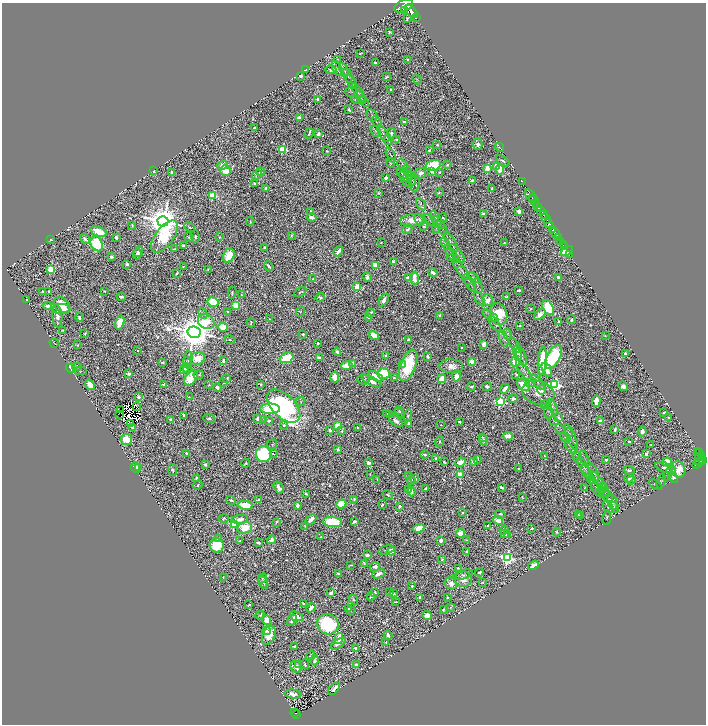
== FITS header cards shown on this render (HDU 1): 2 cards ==
NAXIS1  =                 1408
NAXIS2  =                 1444

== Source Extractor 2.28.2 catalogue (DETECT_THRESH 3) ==
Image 1408 x 1444 px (HDU 1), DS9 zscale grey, zoomed out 1/2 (1 PNG px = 2 x 2 image px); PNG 708 x 726 px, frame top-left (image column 1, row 1443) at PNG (2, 3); each listed source drawn as its Kron ellipse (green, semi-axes under 4 px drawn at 4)
Background 0.899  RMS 0.012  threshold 0.035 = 3 sigma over >= 5 px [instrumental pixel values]
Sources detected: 1187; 121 cannot appear on this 1/2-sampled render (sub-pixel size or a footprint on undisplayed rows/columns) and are neither listed nor drawn; of the other 1066, the 500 brightest by FLUX_AUTO listed and drawn (566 fainter detections omitted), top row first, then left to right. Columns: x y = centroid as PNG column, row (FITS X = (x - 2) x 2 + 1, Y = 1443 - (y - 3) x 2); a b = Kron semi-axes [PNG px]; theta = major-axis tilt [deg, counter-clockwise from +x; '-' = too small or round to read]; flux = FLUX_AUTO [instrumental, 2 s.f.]
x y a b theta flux
404 6 10 5 25 7800
404 10 2 2 - 320
411 11 8 4 -43 3600
416 18 2 1 - 91
407 19 4 2 - 4.1
390 32 3 2 - 2.9
360 54 3 2 - 2.2
337 59 4 3 - 2.4
408 60 3 2 - 5.6
375 63 3 2 - 5.1
337 69 8 3 -62 3.3
306 70 3 2 - 13
331 70 5 4 - 6.8
344 70 7 2 -58 2.9
348 75 7 3 -68 3.6
301 76 3 3 - 11
387 77 4 2 - 4.4
417 79 5 3 - 2.5
352 82 8 3 -63 3.8
391 89 3 2 - 3.1
352 92 6 5 - 3.9
358 93 10 4 -57 6.2
361 97 7 2 -61 2.9
318 99 2 2 - 13
356 99 5 4 - 3.1
364 101 6 2 -52 2.6
349 109 4 2 - 7.5
372 115 7 5 -62 3.8
299 117 3 3 - 9.3
376 122 6 2 -56 2.5
404 122 4 3 - 5.1
254 128 3 2 - 3.3
376 131 6 2 -55 3.1
309 133 5 2 - 5.5
391 133 5 3 - 6.9
318 134 4 3 - 7.8
383 134 9 3 -59 5
397 139 2 2 - 2.8
387 140 5 2 - 2.4
478 144 6 5 - 9
437 145 4 2 - 2.9
500 147 4 2 - 2.3
283 149 4 3 - 180
429 150 3 2 - 2.4
327 151 2 2 - 2.5
391 155 8 2 -66 3.1
503 161 7 3 -34 6.6
390 163 5 4 - 3.2
402 164 6 3 -46 3
223 165 5 4 - 28
433 165 8 5 19 140
447 165 4 3 - 3.1
497 166 3 3 - 93
487 168 4 3 - 32
500 169 5 4 - 48
225 170 5 5 - 66
154 171 4 3 - 6.4
407 171 6 3 -64 2.9
432 171 4 3 - 9.7
260 172 5 3 - 6.3
439 172 4 3 - 2.9
172 173 3 2 - 15
402 173 6 3 -49 2.6
420 173 5 5 - 11
257 175 5 3 - 2.5
408 176 6 4 81 12
386 178 3 2 - 11
405 179 8 4 -65 6.3
411 179 7 2 -67 3.4
472 180 4 2 - 3.9
522 182 2 1 - 22
254 183 3 2 - 2.9
415 183 9 4 85 4.4
266 188 3 2 - 12
492 189 3 3 - 7.8
439 192 2 2 - 2.8
378 193 3 2 - 2.6
530 195 6 2 -60 1400
213 196 3 3 - 180
532 198 2 1 - 470
534 201 6 2 -58 1600
421 204 6 3 -60 3.2
538 206 3 1 - 140
541 210 3 1 - 430
519 211 3 3 - 15
311 212 4 3 - 9
483 214 3 2 - 21
544 215 4 2 - 480
311 217 5 3 - 14
436 218 8 3 -53 4.5
442 218 5 3 - 4.6
419 219 6 3 -63 4.2
546 219 5 2 - 520
413 220 12 6 7 28
163 221 5 5 - 8300
250 221 5 2 - 2.4
431 221 8 4 -42 4.6
438 223 8 3 -46 3.6
549 224 5 2 - 2600
132 225 3 2 - 2.7
190 227 6 4 -32 3.7
424 227 4 3 - 3.8
436 228 5 3 - 2.4
407 229 5 3 - 5.8
442 229 6 3 -72 3
553 229 2 1 - 540
99 232 9 4 -20 65
555 233 6 2 -48 1600
291 235 3 2 - 4
164 236 19 9 52 220
189 237 5 3 - 3.8
195 237 6 3 -86 6.2
220 237 3 3 - 2.6
558 237 3 1 - 290
116 238 4 2 - 12
50 239 3 2 - 4.2
85 239 5 3 - 11
561 241 2 1 - 190
451 242 11 3 -57 5.2
381 243 2 2 - 2.8
445 243 6 3 -54 3.2
504 243 2 2 - 2.7
97 244 8 5 -61 270
183 245 4 2 - 3.3
563 245 2 1 - 65
565 247 2 1 - 40
265 248 4 3 - 5.3
174 249 3 2 - 2.7
338 251 5 3 - 16
567 251 6 4 33 90
138 252 6 4 51 7
457 253 11 3 -54 6
137 254 5 4 - 10
452 254 10 3 -50 4.2
569 254 2 1 - 20
229 256 7 5 64 67
112 257 3 3 - 6.4
450 257 3 2 - 4.5
393 261 4 3 - 3.7
127 264 2 2 - 24
375 265 3 3 - 43
183 266 3 2 - 2.6
269 266 5 2 - 8.2
50 269 3 3 - 130
208 269 4 3 - 2.5
460 269 12 4 -54 7.4
176 273 3 2 - 4.6
433 273 5 3 - 13
463 273 8 3 -51 4.7
367 277 5 4 - 8.7
473 277 7 2 -39 3.3
558 277 3 3 - 4.4
408 278 4 3 - 14
414 278 7 3 -90 25
313 279 3 2 - 2.6
467 279 5 4 - 2.6
471 284 8 2 -59 2.9
478 286 8 3 -77 3.4
357 287 3 3 - 110
519 290 4 2 - 4.6
42 291 3 3 - 4
48 291 3 2 - 2.5
105 291 3 2 - 3.5
300 292 7 3 29 2.9
232 293 6 3 81 4.9
241 294 2 2 - 2.2
507 296 3 2 - 4.6
121 297 4 2 - 7.9
320 297 5 3 - 4.3
479 299 8 2 -58 4.1
27 300 3 2 - 3.3
384 300 7 3 57 11
488 300 5 5 - 26
213 302 6 4 -31 90
62 305 9 7 -40 50
236 305 4 3 - 87
48 306 4 3 - 12
548 307 8 5 -63 160
61 309 9 5 -3 34
531 309 4 3 - 2.3
228 312 2 2 - 10
300 312 5 4 - 3.4
203 313 6 3 -65 3.6
370 313 4 2 - 10
498 314 11 8 -69 110
540 314 6 3 40 20
439 315 4 3 - 3.9
57 316 11 5 -86 18
490 316 9 2 -33 3.2
79 317 4 2 - 9.3
368 317 3 2 - 7.7
270 319 3 2 - 2.4
571 320 4 3 - 3.7
120 322 7 4 72 37
206 322 9 7 -33 130
558 322 4 2 - 4.7
251 323 4 2 - 2.6
495 324 9 3 -55 4.7
520 325 3 2 - 3.8
223 327 5 3 - 51
63 330 3 3 - 2.6
194 332 6 5 - 10000
85 333 3 2 - 3.8
303 334 2 2 - 6.6
507 334 5 4 - 3.2
374 335 5 4 - 34
605 335 2 2 - 3.4
408 339 2 2 - 2.5
504 339 8 3 -73 3.2
230 340 5 3 - 2.8
54 343 4 2 - 2.8
318 343 3 3 - 4.2
484 344 3 3 - 34
77 345 3 2 - 2.6
515 346 8 2 -61 3.4
462 348 2 2 - 2.2
138 351 2 2 - 2.9
337 352 4 3 - 6.1
518 353 8 4 -83 4.8
625 354 4 2 - 5.9
386 356 2 2 - 19
521 356 10 4 -72 5.4
428 357 3 3 - 5.9
553 357 13 6 61 220
198 358 7 6 - 41
287 358 7 5 21 72
319 358 4 2 - 9.4
188 360 8 2 82 3.2
223 360 3 2 - 5.7
515 361 5 5 - 56
542 361 14 4 85 97
162 362 3 2 - 3.4
471 362 2 2 - 49
187 363 6 4 -66 2.7
353 363 3 3 - 19
402 365 3 3 - 5.5
408 365 16 7 69 120
347 366 6 4 11 42
451 366 12 7 -4 25
77 367 5 4 - 9.9
71 368 4 4 - 67
184 368 6 3 53 7.7
187 369 4 3 - 11
547 370 7 3 -61 30
80 371 6 4 3 3
524 371 12 4 -55 6.8
129 374 3 3 - 15
383 374 6 5 - 140
516 374 3 2 - 3.5
199 375 5 2 - 2.5
376 376 8 4 -29 38
456 376 5 4 - 27
335 377 5 3 - 34
191 378 8 5 56 65
227 378 3 2 - 3.2
394 378 3 2 - 4.8
363 379 6 5 - 4.4
442 379 4 3 - 33
372 381 10 4 -28 16
531 382 5 4 - 3.2
538 382 9 2 -45 3.6
224 383 2 2 - 3.5
209 384 4 3 - 2.9
260 384 3 2 - 4.5
90 385 6 4 -53 32
164 385 3 3 - 13
523 385 7 5 -35 50
555 385 4 4 - 560
487 386 5 2 - 7.3
623 386 5 4 - 16
472 387 4 3 - 5.3
217 388 4 3 - 14
505 389 5 3 - 17
541 390 5 4 - 5.7
538 393 16 11 -17 43
139 397 2 2 - 20
189 397 3 2 - 2.2
513 399 5 3 - 9.4
301 401 4 3 - 2.3
596 401 6 4 87 30
500 402 4 4 - 350
545 404 4 2 - 2.2
284 406 20 11 -46 830
137 407 3 1 - 2.8
552 407 8 3 -61 3.3
121 409 2 1 - 2.3
270 409 9 5 0 130
399 411 4 3 - 2.5
548 411 8 4 -84 2.9
664 412 3 2 - 3.7
400 413 6 3 -44 3.6
119 414 2 1 - 7.3
386 414 3 2 - 6.8
389 414 4 3 - 8.6
183 415 3 2 - 6.4
408 416 6 4 81 5.2
558 417 4 3 - 4.1
669 418 4 2 - 4.3
209 419 6 4 -4 6.3
258 419 3 3 - 24
171 420 3 3 - 6.1
263 420 3 3 - 2.3
269 421 4 3 - 5.6
396 421 8 4 -40 14
554 421 5 3 - 2.4
600 421 3 3 - 5.5
459 422 3 2 - 2.9
130 423 2 1 - 3.2
409 423 3 2 - 7
284 425 3 3 - 3
441 425 2 2 - 2.4
337 426 3 3 - 150
132 427 4 2 - 4.7
358 427 3 2 - 3
560 429 5 2 - 2.2
615 429 3 2 - 5.2
330 430 3 2 - 7.1
342 431 4 3 - 2.4
642 432 5 3 - 14
568 433 5 3 - 2.8
508 436 5 3 - 23
483 437 3 2 - 2.2
565 438 6 2 -46 2.6
571 438 14 3 -68 5.3
126 440 5 5 - 61
483 440 5 3 - 5.7
440 441 5 3 - 2.6
629 442 3 2 - 2.6
272 444 5 5 - 3.1
651 445 3 2 - 2.3
571 447 8 3 -52 4.4
338 449 2 2 - 18
698 451 2 2 - 110
186 453 3 2 - 3.2
699 453 2 2 - 160
263 454 8 7 - 400
273 454 4 3 - 2.9
646 454 4 3 - 9.1
425 455 4 3 - 7
544 456 2 2 - 3.6
700 456 5 2 - 210
578 457 6 3 -74 2.6
436 458 2 2 - 3.7
584 458 7 2 -68 2.5
478 459 3 2 - 2.8
703 459 3 2 - 390
606 460 2 2 - 6.6
700 460 6 3 38 270
702 461 2 2 - 290
444 462 3 2 - 3.1
460 462 5 4 - 27
473 462 4 3 - 8.6
667 462 5 4 - 59
246 463 4 3 - 3.1
368 463 3 2 - 14
698 463 6 1 32 96
205 465 4 3 - 6
583 466 10 3 -61 5.5
135 468 5 3 - 13
139 468 3 3 - 3.5
665 468 10 5 -18 12
519 469 3 2 - 6.2
678 469 8 6 -68 51
173 470 6 4 -84 5.8
629 470 5 3 - 7.4
587 472 7 3 -53 4.2
594 473 10 4 -70 4.1
370 474 2 2 - 2.4
668 474 6 4 63 3.4
460 475 3 3 - 77
408 476 4 3 - 3
673 477 6 4 -60 8.6
197 478 3 2 - 24
415 478 3 2 - 5.8
629 478 5 4 - 6.4
377 479 4 3 - 2.6
411 480 2 2 - 17
591 480 4 3 - 2.5
631 480 4 3 - 4
598 481 11 2 -50 4.2
661 481 7 3 71 2.2
198 485 5 3 - 4.8
655 485 7 3 -32 4.4
501 487 4 2 - 7.1
585 487 4 3 - 2.4
279 488 6 4 -58 13
425 488 3 2 - 7.2
602 488 6 4 65 3.6
597 489 10 2 -52 4.2
409 490 3 3 - 2.2
604 490 6 3 -81 2.9
411 492 4 3 - 9.3
306 494 3 3 - 6.4
606 494 9 2 -53 3.7
388 495 5 3 - 3.2
522 497 3 2 - 2.5
354 499 3 2 - 3.7
231 500 5 3 - 6.4
258 500 4 3 - 4.7
612 502 8 4 -75 5
341 504 5 4 - 69
245 505 7 4 -9 80
297 505 3 3 - 15
382 505 3 2 - 4.2
399 506 2 2 - 9.6
608 507 6 3 -57 2.8
614 507 5 2 - 2.5
462 512 3 3 - 4
500 514 5 4 - 5.3
578 514 3 3 - 2.4
581 515 3 2 - 6
224 518 5 4 - 3.5
607 518 7 3 81 2.9
240 519 8 4 8 20
311 519 6 3 43 24
498 520 5 4 - 32
276 522 4 2 - 3.3
332 522 9 5 -5 120
354 522 4 3 - 5.6
234 524 3 3 - 190
488 525 3 2 - 5.2
305 526 4 2 - 2.8
245 528 7 5 11 87
419 528 6 4 19 52
532 528 3 2 - 5.4
504 530 4 3 - 4.3
557 532 4 3 - 4.3
461 533 4 3 - 62
504 533 4 3 - 12
507 534 3 3 - 22
320 537 2 2 - 4
218 539 4 2 - 5.1
272 540 4 3 - 24
466 540 3 2 - 3.2
240 541 2 2 - 4.1
441 541 4 3 - 14
258 543 3 2 - 4.7
217 545 7 7 - 93
386 550 8 3 16 5.6
391 551 4 4 - 43
467 551 3 2 - 4.5
367 555 4 3 - 9.9
507 558 4 4 - 610
442 560 3 2 - 2.2
364 563 3 2 - 3.9
351 565 3 2 - 2.5
533 565 5 4 - 19
375 567 5 4 - 9.8
458 568 3 2 - 2.9
480 572 4 3 - 5.6
338 574 3 2 - 5.5
378 574 6 3 26 17
463 575 10 4 19 6.2
223 577 4 3 - 2.2
262 578 5 4 - 4.4
463 579 8 8 - 30
263 582 7 2 -60 3.1
483 582 3 2 - 2.2
451 583 6 5 - 19
412 586 2 2 - 4.4
390 592 2 2 - 2.5
331 593 4 3 - 11
375 593 4 3 - 5.3
394 594 3 3 - 5
371 596 4 2 - 4
420 597 2 2 - 9.1
448 597 3 2 - 3.1
353 599 5 3 - 2.9
395 602 3 2 - 2.2
303 604 3 2 - 3.6
249 605 3 2 - 3
311 608 5 3 - 16
451 608 4 3 - 2.3
349 609 3 3 - 4.4
443 609 4 2 - 3.7
350 610 3 2 - 2.3
260 615 4 2 - 3
296 616 7 3 -23 29
427 616 5 4 - 24
267 620 5 4 - 31
292 620 6 2 49 6.2
328 624 11 10 - 230
266 631 4 4 - 4.9
269 635 10 6 66 52
388 635 4 2 - 8.1
339 638 5 4 - 52
386 642 3 2 - 2.8
338 644 8 3 33 15
295 646 3 3 - 12
356 648 3 3 - 8.1
311 656 5 4 - 5.1
314 660 5 4 - 12
305 664 5 2 - 4.8
299 665 3 3 - 2.9
356 665 3 3 - 8.7
296 667 6 5 - 17
334 689 7 3 48 16
293 694 8 4 -8 17
295 713 4 2 - 60
297 714 2 2 - 74
At the frame edge (FLAGS 8, measured only in part): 1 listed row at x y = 404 6
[566 fainter detections neither listed nor drawn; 121 sub-pixel or undisplayed-footprint detections neither listed nor drawn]